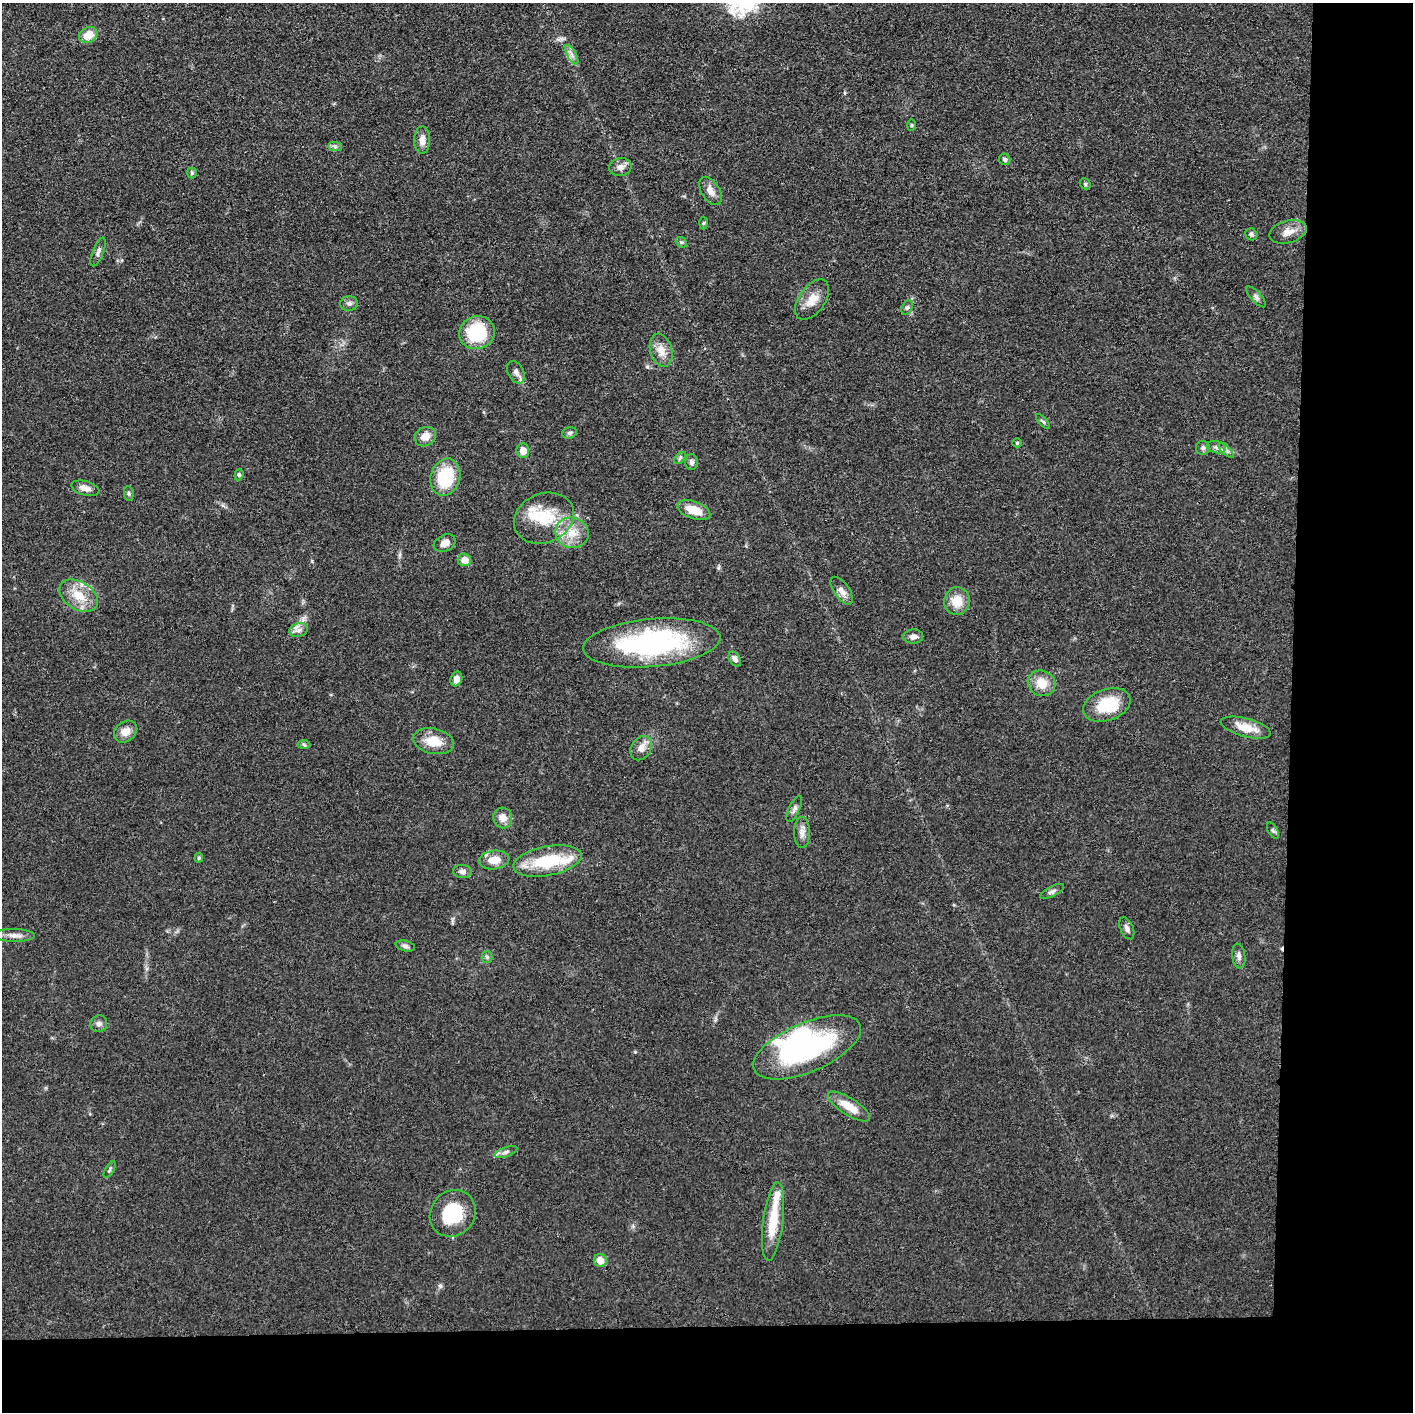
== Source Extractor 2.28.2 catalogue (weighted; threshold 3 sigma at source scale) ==
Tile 9 of 3 x 3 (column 3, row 3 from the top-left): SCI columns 2826-4236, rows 17-1426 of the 4237 x 4260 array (HDU 1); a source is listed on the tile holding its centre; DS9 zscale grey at full resolution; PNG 1415 x 1414 px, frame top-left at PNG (2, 3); each listed source drawn as its Kron ellipse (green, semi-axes under 4 px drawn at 4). Shown black and unused: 14% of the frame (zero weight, under 3 of 4 exposures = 1% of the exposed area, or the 3 px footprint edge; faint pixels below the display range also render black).
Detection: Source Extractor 2.28.2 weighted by HDU 2 'WHT'; one run over the whole footprint, this tile lists its part. Background 0.0581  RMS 0.0054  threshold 0.0244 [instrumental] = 3 sigma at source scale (4.5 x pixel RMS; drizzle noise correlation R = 1.50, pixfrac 1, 0.05/0.05 arcsec/px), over >= 5 px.
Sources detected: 84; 2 inside a brighter object's white glare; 1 cosmic-ray / hot-pixel residue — neither listed nor drawn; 3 inside a brighter listed object's ellipse — not listed separately; the other 78 listed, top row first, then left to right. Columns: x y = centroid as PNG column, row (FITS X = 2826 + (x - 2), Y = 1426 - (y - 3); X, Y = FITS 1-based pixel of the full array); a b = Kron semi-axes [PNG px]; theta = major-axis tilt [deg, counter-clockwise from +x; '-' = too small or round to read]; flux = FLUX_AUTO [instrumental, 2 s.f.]
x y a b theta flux
88 35 9 7 26 9.1
572 55 11 4 -60 2.2
911 125 6 4 89 0.66
422 140 14 8 89 4.3
335 146 7 4 -1 1.1
1005 159 6 5 - 1.2
620 167 11 9 12 3.4
192 173 5 5 - 0.72
1085 184 6 5 - 0.85
710 191 15 9 -58 4.3
704 223 6 4 88 0.71
1288 232 19 11 15 6.1
1251 234 6 5 - 1.1
681 242 6 4 -41 0.85
98 252 15 5 69 2.1
1256 297 13 5 -48 1.7
812 300 23 13 55 8.1
349 304 9 7 0 1.9
907 307 7 5 63 1.1
477 333 18 16 21 30
661 350 17 11 -73 5.9
516 372 12 8 -62 2.7
1043 422 9 4 -48 0.94
569 433 7 5 15 1.1
425 437 11 9 32 5.5
1017 443 5 4 - 0.63
1216 447 9 6 -11 2
1203 448 7 7 - 1.5
1226 450 10 3 -45 1.4
523 451 7 6 - 4.6
680 458 7 4 45 1
692 462 8 6 90 1.8
239 475 5 4 - 0.79
445 477 19 14 74 25
85 488 14 7 -15 3.4
129 494 7 4 -83 0.92
694 510 17 8 -20 10
544 518 31 24 23 23
572 533 17 15 -12 10
445 543 11 8 27 3.9
464 560 6 6 - 5.1
842 591 16 7 -55 3.4
79 596 21 14 -31 12
957 601 14 13 - 9.3
299 630 9 7 17 2.4
913 636 10 7 3 2.6
652 643 69 24 5 92
735 659 8 5 -57 2.2
456 679 7 6 - 3
1042 683 14 12 -24 8.8
1107 705 24 15 19 21
1246 728 26 9 -15 9.7
125 732 12 9 41 5
434 741 21 12 -13 10
304 745 6 4 -4 0.87
641 748 13 9 56 4.6
794 809 14 5 64 1.9
503 818 10 9 - 4.7
1273 831 9 4 -62 1.1
802 832 15 8 -90 3.3
199 858 5 4 - 0.8
494 860 15 9 7 7.9
548 861 35 14 11 30
462 871 9 6 -5 2.2
1052 891 13 5 27 1.7
1127 928 11 6 -68 2.1
15 935 20 6 -2 3.6
405 946 10 5 -13 1.6
1239 956 12 6 -82 2.3
487 957 5 5 - 0.92
99 1024 8 8 - 2.1
807 1047 57 24 23 85
849 1107 24 8 -33 9.5
506 1152 12 4 19 1.7
110 1170 9 4 60 0.99
453 1213 24 22 50 25
773 1221 40 10 83 17
600 1260 6 6 - 5.8